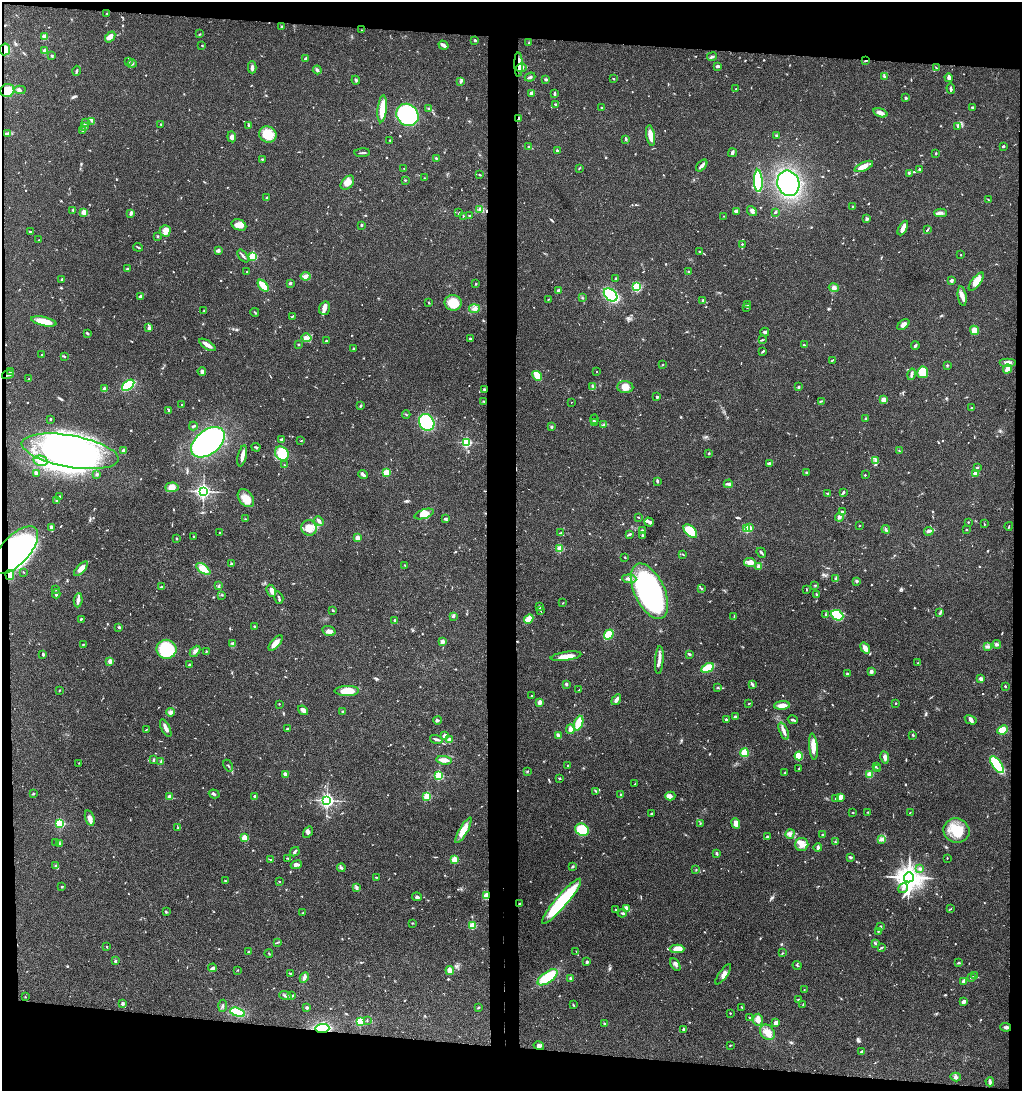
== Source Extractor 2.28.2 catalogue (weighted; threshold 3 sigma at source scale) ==
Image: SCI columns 205-4284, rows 6-4359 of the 4441 x 4368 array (HDU 1 of 3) = the unmasked area's bounding box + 8 px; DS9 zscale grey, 4 x 4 block average (1 PNG px = mean of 4 x 4 image px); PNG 1024 x 1093 px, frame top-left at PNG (2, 2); each listed source drawn as its Kron ellipse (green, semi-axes under 4 px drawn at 4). Shown black and unused: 12% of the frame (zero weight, under 3 of 4 exposures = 6% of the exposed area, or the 3 px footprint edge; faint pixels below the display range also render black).
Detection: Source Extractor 2.28.2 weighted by HDU 2 'WHT'. Background 0.0675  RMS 0.0053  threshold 0.0238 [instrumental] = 3 sigma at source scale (4.5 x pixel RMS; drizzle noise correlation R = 1.50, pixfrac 1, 0.05/0.05 arcsec/px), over >= 5 px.
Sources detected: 854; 1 too faint to see at this stretch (4 x 4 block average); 11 inside a brighter object's white glare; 6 cosmic-ray / hot-pixel residue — neither listed nor drawn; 12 coinciding with a brighter row at this scale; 35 inside a brighter listed object's ellipse — not listed separately; of the other 789, all 500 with FLUX_AUTO >= 1.69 (the completeness limit of this list) listed and drawn (289 fainter detections not listed), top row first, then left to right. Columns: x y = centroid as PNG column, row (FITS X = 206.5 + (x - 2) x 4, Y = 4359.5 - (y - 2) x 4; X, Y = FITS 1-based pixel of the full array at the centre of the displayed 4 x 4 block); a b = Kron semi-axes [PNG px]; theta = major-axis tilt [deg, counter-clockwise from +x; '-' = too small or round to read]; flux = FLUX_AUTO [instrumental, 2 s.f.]
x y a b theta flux
107 13 2 2 - 1.7
281 26 2 2 - 3.4
362 30 2 2 - 1.7
200 34 3 2 - 2
45 37 3 3 - 22
110 37 6 4 49 17
475 40 2 2 - 4.2
529 42 3 2 - 2
202 45 2 2 - 2.2
443 45 5 2 - 12
5 49 6 5 - 43
45 51 2 2 - 61
52 56 3 2 - 3.9
712 57 5 2 - 6.9
305 59 3 3 - 4.4
866 61 3 2 - 2.5
128 62 3 2 - 1.8
132 64 4 2 - 3.9
519 65 12 3 -89 18
718 66 3 2 - 8.4
252 67 6 3 -90 9.7
521 68 5 4 - 13
936 68 2 2 - 1.9
317 70 4 3 - 6.2
76 71 5 2 - 5.1
884 76 3 2 - 2.2
530 77 5 2 - 6.5
949 78 4 2 - 20
546 79 3 2 - 4.9
613 79 2 2 - 2.8
356 80 4 2 - 4.3
461 81 3 3 - 5.3
951 88 5 2 - 5.8
736 89 2 2 - 2
7 90 7 6 - 54
20 90 6 2 -3 6.1
532 93 2 2 - 38
555 93 3 2 - 6.1
906 98 3 2 - 4
555 104 3 2 - 1.8
601 107 2 2 - 2.4
972 107 3 2 - 3.2
382 109 13 4 84 53
429 109 4 2 - 3.1
880 113 7 3 -19 20
407 115 12 10 -43 380
519 119 4 2 - 6.8
92 121 2 2 - 1.8
86 123 3 2 - 3.7
161 124 2 2 - 3.2
248 125 3 2 - 2
958 126 3 2 - 3.7
84 127 3 2 - 2.7
83 131 2 2 - 2.1
7 133 3 2 - 3.5
268 134 9 8 - 68
651 136 10 3 -81 33
777 136 4 2 - 5.8
232 137 5 4 - 8.9
625 139 3 2 - 3
390 140 2 2 - 1.8
1003 146 3 2 - 4.4
529 147 2 2 - 9.8
557 150 2 2 - 4.3
362 153 8 2 4 4.7
732 153 4 2 - 7.5
936 153 3 2 - 2.2
436 158 2 2 - 2.8
262 159 3 2 - 2.6
702 166 7 2 47 13
864 166 10 4 24 28
404 168 2 2 - 2.1
579 168 3 2 - 1.9
919 169 2 2 - 4.2
909 173 3 2 - 2.7
479 174 2 2 - 2.1
424 178 2 2 - 1.7
405 180 2 2 - 3.2
758 181 11 4 -88 200
347 183 8 5 47 22
788 183 13 11 -69 350
266 197 2 2 - 3
988 199 3 2 - 1.7
852 207 4 2 - 3
480 209 3 2 - 3.9
73 210 3 2 - 2.7
736 211 3 2 - 14
752 211 5 3 - 8.3
84 212 2 2 - 100
775 212 3 2 - 3.1
131 213 2 2 - 14
459 213 2 2 - 2.2
941 213 6 3 -2 8.9
463 216 3 2 - 2
469 216 3 2 - 2.1
724 216 2 2 - 2.3
867 219 4 3 - 5.9
239 225 7 5 -24 22
361 225 3 2 - 3.4
903 228 8 3 61 24
927 230 4 2 - 2.8
165 231 6 5 - 15
31 232 3 2 - 3.5
158 236 2 2 - 2.4
39 240 2 2 - 2.1
742 244 2 2 - 3
138 247 5 2 - 2.7
218 250 2 2 - 17
699 251 2 2 - 4.6
961 255 2 2 - 1.7
243 256 7 2 -51 5.8
253 256 2 2 - 250
127 269 3 2 - 4.3
688 271 2 2 - 2.4
247 272 2 2 - 2.2
305 276 5 3 - 9
615 279 3 2 - 3.5
62 280 2 2 - 16
952 280 3 2 - 8.6
976 282 11 4 53 32
290 283 2 2 - 9.1
476 284 2 2 - 2.4
263 286 7 3 -50 59
637 287 4 3 - 52
834 288 5 4 - 8.4
558 291 3 2 - 7.9
610 295 8 5 -42 180
141 296 3 2 - 9.9
962 296 10 4 -82 18
582 298 3 2 - 2.5
548 299 2 2 - 2.3
703 301 4 2 - 3.3
429 302 3 2 - 2.3
453 303 8 7 - 60
747 305 3 2 - 5.1
324 308 7 5 71 15
747 308 2 2 - 1.8
474 309 5 3 - 10
204 311 3 2 - 2.2
255 312 4 2 - 2.9
292 317 3 2 - 2.5
44 321 13 4 -13 40
903 325 7 3 38 14
149 328 2 2 - 26
974 330 5 4 - 29
765 332 4 2 - 6.2
87 333 3 2 - 4
307 338 5 3 - 15
470 339 2 2 - 10
762 340 4 2 - 3.7
326 341 3 2 - 3
298 344 2 2 - 10
207 345 9 3 -32 21
804 345 3 2 - 2.5
915 346 4 2 - 5.6
353 349 3 2 - 3.7
763 351 3 2 - 4
42 354 2 2 - 5.2
64 356 3 2 - 3.2
832 360 3 2 - 2.5
1008 362 8 3 0 11
662 365 2 2 - 2
947 365 2 2 - 2.9
1007 369 4 2 - 32
597 371 2 2 - 2.2
10 372 3 2 - 1.8
202 372 4 2 - 10
923 372 6 5 - 62
911 374 6 2 76 8.3
8 375 6 2 18 5.6
537 376 5 3 - 34
29 379 3 2 - 1.8
128 385 7 3 39 220
593 387 3 2 - 3.6
625 387 8 6 -1 28
798 387 3 2 - 4.8
104 389 2 2 - 43
484 389 2 2 - 8.4
657 397 2 2 - 14
883 400 2 2 - 71
484 401 3 2 - 3
821 401 4 2 - 2.5
571 402 2 2 - 2.3
182 405 2 2 - 6
360 406 3 2 - 4.7
972 407 2 2 - 1.9
168 410 4 2 - 3
406 415 4 2 - 3.2
866 418 2 2 - 3
50 419 2 2 - 7
594 419 5 2 - 3.1
427 422 9 7 -55 240
594 423 3 3 - 14
604 425 4 2 - 4.2
193 426 4 2 - 4.7
552 427 2 2 - 4.1
282 439 4 2 - 6.3
301 441 2 2 - 1.9
208 442 19 12 38 1100
467 442 2 2 - 430
256 447 5 2 - 4.2
124 450 2 2 - 39
70 451 49 16 -10 850
899 451 2 2 - 2.1
709 453 2 2 - 7
282 454 8 6 -50 110
242 456 11 3 77 18
875 460 4 3 - 6.5
40 461 7 5 -13 19
769 463 2 2 - 2.7
284 465 2 2 - 1.9
977 467 3 2 - 3
386 472 2 2 - 150
806 472 2 2 - 3.1
36 473 3 2 - 6.7
975 473 2 2 - 72
97 474 2 2 - 4.1
363 475 5 2 - 10
865 475 2 2 - 6.2
657 481 4 2 - 5.7
728 484 4 3 - 5.7
172 487 7 5 3 24
203 491 3 3 - 770
843 492 4 2 - 5.1
827 493 2 2 - 2.9
59 496 2 2 - 2
246 498 10 6 -51 45
56 501 2 2 - 3.9
842 511 4 2 - 4.5
424 514 10 4 18 37
638 517 4 2 - 1.8
839 517 4 2 - 5.4
445 518 3 2 - 2.8
246 519 2 2 - 2
319 521 5 2 - 12
649 522 5 2 - 11
968 522 2 2 - 2
984 524 2 2 - 2.3
859 526 2 2 - 3.4
1009 526 4 2 - 2.2
51 527 4 2 - 9
309 528 8 7 - 36
749 528 2 2 - 100
747 529 2 2 - 130
886 529 4 2 - 4.1
966 530 2 2 - 2.5
642 531 4 3 - 11
690 531 8 5 -45 90
929 531 5 2 - 5.6
219 532 2 2 - 3.1
561 532 2 2 - 1.9
630 534 3 2 - 4.5
642 536 3 2 - 2.5
194 537 2 2 - 2
177 538 2 2 - 2.3
357 538 2 2 - 56
560 549 2 2 - 120
15 550 29 14 47 600
761 553 5 2 - 5
683 554 3 2 - 1.7
625 557 2 2 - 2.1
750 563 6 4 -6 15
232 564 3 2 - 3.7
405 565 3 2 - 2.4
759 566 3 3 - 13
81 569 9 3 47 21
203 569 8 4 -37 37
23 572 3 2 - 1.7
10 575 5 3 - 12
836 578 3 3 - 5
629 579 7 4 -5 12
857 581 2 2 - 8.3
815 585 3 2 - 1.7
219 586 3 2 - 2.9
162 587 3 2 - 6.7
56 589 2 2 - 3.3
702 589 2 2 - 2.7
806 589 2 2 - 1.7
271 591 6 3 -61 14
649 591 30 15 -65 630
56 594 4 3 - 5.7
816 594 3 2 - 2.7
222 595 2 2 - 1.9
279 598 6 2 -72 4.5
78 600 7 3 83 11
563 603 2 2 - 1.8
539 607 4 2 - 2.5
333 610 2 2 - 11
541 611 3 2 - 2.2
940 613 4 2 - 4.2
825 614 3 2 - 2.6
837 615 6 5 - 150
454 616 3 2 - 3.8
734 617 3 2 - 2.4
81 619 3 2 - 3
529 619 5 3 - 48
395 621 2 2 - 25
254 626 2 2 - 2.2
119 627 3 2 - 4.6
329 631 7 4 -17 12
609 634 5 3 - 110
442 642 2 2 - 52
233 643 3 2 - 3.3
276 643 9 4 48 19
83 644 3 2 - 2
997 644 4 3 - 6.3
988 647 4 3 - 6
865 648 6 4 -53 15
166 649 10 9 - 190
195 651 6 3 47 9
206 652 2 2 - 2.3
43 654 3 2 - 5.2
689 654 3 2 - 4.3
566 656 15 3 8 36
659 660 14 3 85 18
110 661 2 2 - 61
918 663 3 2 - 2.5
189 665 3 2 - 5.2
708 668 6 3 29 120
871 671 2 2 - 33
847 674 3 2 - 3.4
981 679 4 3 - 8.7
566 684 2 2 - 20
752 684 3 2 - 3.8
1005 686 3 2 - 2.4
718 688 3 2 - 2.3
59 690 2 2 - 1.7
579 690 2 2 - 2.1
347 691 12 5 1 50
532 696 3 2 - 3.3
616 700 6 3 55 12
540 702 3 3 - 15
896 703 2 2 - 3.4
279 704 2 2 - 1.9
749 704 3 2 - 1.8
782 705 8 3 3 22
303 710 5 3 - 13
343 711 3 2 - 3.3
170 712 4 4 - 8.5
735 717 3 2 - 9.3
726 719 2 2 - 13
438 720 4 3 - 4.8
793 720 5 2 - 4.8
971 720 6 3 -30 9.5
579 723 7 3 70 94
166 728 9 3 -62 15
287 729 3 2 - 2.8
570 729 5 2 - 18
146 730 3 2 - 1.8
1003 730 5 4 - 39
784 731 9 3 -66 14
558 735 3 2 - 9.4
913 735 3 2 - 2.8
445 736 3 3 - 18
436 739 6 2 -15 6.5
449 739 4 3 - 8.5
813 747 13 4 -84 24
744 753 4 4 - 42
799 756 4 4 - 41
885 757 6 3 -80 11
154 760 3 2 - 2
444 760 8 3 -6 19
161 762 3 2 - 3.9
79 763 2 2 - 1.7
567 765 2 2 - 3.6
997 765 10 4 -53 170
228 766 6 2 -58 3.9
876 767 3 2 - 2.3
799 769 4 2 - 3.4
877 769 2 2 - 2.8
527 772 3 2 - 1.9
785 773 4 2 - 3.2
285 774 4 3 - 8.8
869 774 3 3 - 19
439 776 2 2 - 290
559 778 2 2 - 3.8
635 784 3 2 - 1.9
596 791 3 2 - 1.7
33 794 3 2 - 2.1
214 794 5 2 - 3.8
621 795 3 2 - 3.2
255 796 3 2 - 9.6
670 796 5 4 - 11
169 797 3 3 - 15
427 797 2 2 - 200
840 797 3 3 - 21
835 798 2 2 - 2.7
327 800 3 2 - 990
853 812 3 2 - 2.1
868 812 3 2 - 2.3
910 813 2 2 - 2.2
651 814 2 2 - 13
90 818 8 4 -73 15
60 823 2 2 - 340
736 823 5 4 - 20
700 824 3 2 - 1.8
178 828 3 2 - 3.4
463 830 14 4 60 45
582 830 7 6 - 88
956 830 13 12 - 79
308 832 6 4 54 7.8
790 834 5 3 - 9.3
823 835 3 2 - 5.2
767 837 2 2 - 20
244 838 2 2 - 110
882 840 3 2 - 4.6
56 842 2 2 - 4.5
835 842 2 2 - 3.2
59 844 4 3 - 5.8
802 844 7 6 - 23
818 847 4 3 - 5.8
295 852 5 2 - 6.3
716 853 3 2 - 3.5
850 857 3 2 - 5.2
288 858 3 2 - 2.4
947 858 2 2 - 1.7
270 859 3 2 - 2.3
454 859 2 2 - 170
55 865 3 2 - 3.3
296 865 5 3 - 14
573 867 3 2 - 3.9
341 868 4 2 - 4.5
696 869 2 2 - 2
920 869 2 2 - 12
376 877 3 2 - 1.8
909 877 5 5 - 3400
226 881 3 2 - 3.5
279 881 2 2 - 2.4
62 886 2 2 - 5.5
356 887 3 2 - 3.6
903 888 5 3 - 6.5
487 896 3 3 - 40
417 897 5 3 - 6.8
562 901 29 6 49 280
520 903 3 2 - 2.9
627 909 3 2 - 33
950 909 3 2 - 2.2
616 910 2 2 - 3.4
166 912 3 2 - 2.2
303 912 3 2 - 1.9
622 913 4 2 - 5
412 923 3 2 - 2.3
472 925 2 2 - 170
880 927 2 2 - 4.9
878 931 2 2 - 3.6
277 943 4 2 - 2.7
875 943 4 2 - 3.2
107 947 2 2 - 2.3
881 947 4 2 - 2.7
677 949 7 4 0 39
576 951 3 2 - 1.7
248 952 3 2 - 2.9
269 953 4 2 - 2.4
782 953 3 2 - 2.4
115 961 4 2 - 4.4
587 962 4 2 - 4.6
959 963 3 2 - 2.7
675 965 7 2 -62 5.7
797 965 4 2 - 2.9
213 968 4 3 - 6.6
238 970 2 2 - 2.2
450 970 4 3 - 19
290 973 3 2 - 3
723 974 12 4 54 16
974 976 3 2 - 2.3
304 977 5 3 - 9.6
547 977 11 5 35 130
570 978 3 3 - 3.7
971 978 2 2 - 9.7
964 981 2 2 - 58
804 990 2 2 - 1.8
285 996 6 3 -18 8.4
292 996 3 2 - 2.7
25 997 2 2 - 3
799 999 3 2 - 3.6
964 1001 4 2 - 11
123 1004 2 2 - 20
573 1005 3 2 - 2.9
803 1005 3 2 - 2.1
223 1006 6 2 84 5.2
479 1007 3 2 - 2.7
742 1007 3 2 - 2
307 1008 2 2 - 22
237 1012 7 4 -19 110
730 1013 2 2 - 2
749 1018 3 2 - 3.9
367 1020 2 2 - 1.8
758 1020 6 5 - 18
360 1021 2 2 - 270
776 1023 4 3 - 8.6
604 1024 3 2 - 4.3
1005 1027 5 3 - 6.1
322 1028 7 4 2 120
684 1029 4 2 - 3.3
767 1032 8 6 -49 28
730 1045 2 2 - 3
539 1046 5 3 - 8.2
862 1052 4 2 - 4.9
956 1077 5 3 - 8.9
990 1082 4 2 - 10
Overlapping masked pixels (flux is a lower limit): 9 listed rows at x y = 5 49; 866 61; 519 65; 519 119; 8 375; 15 550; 10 575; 487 896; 322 1028
Diffuse or blended objects may show on this block-average render without a row.